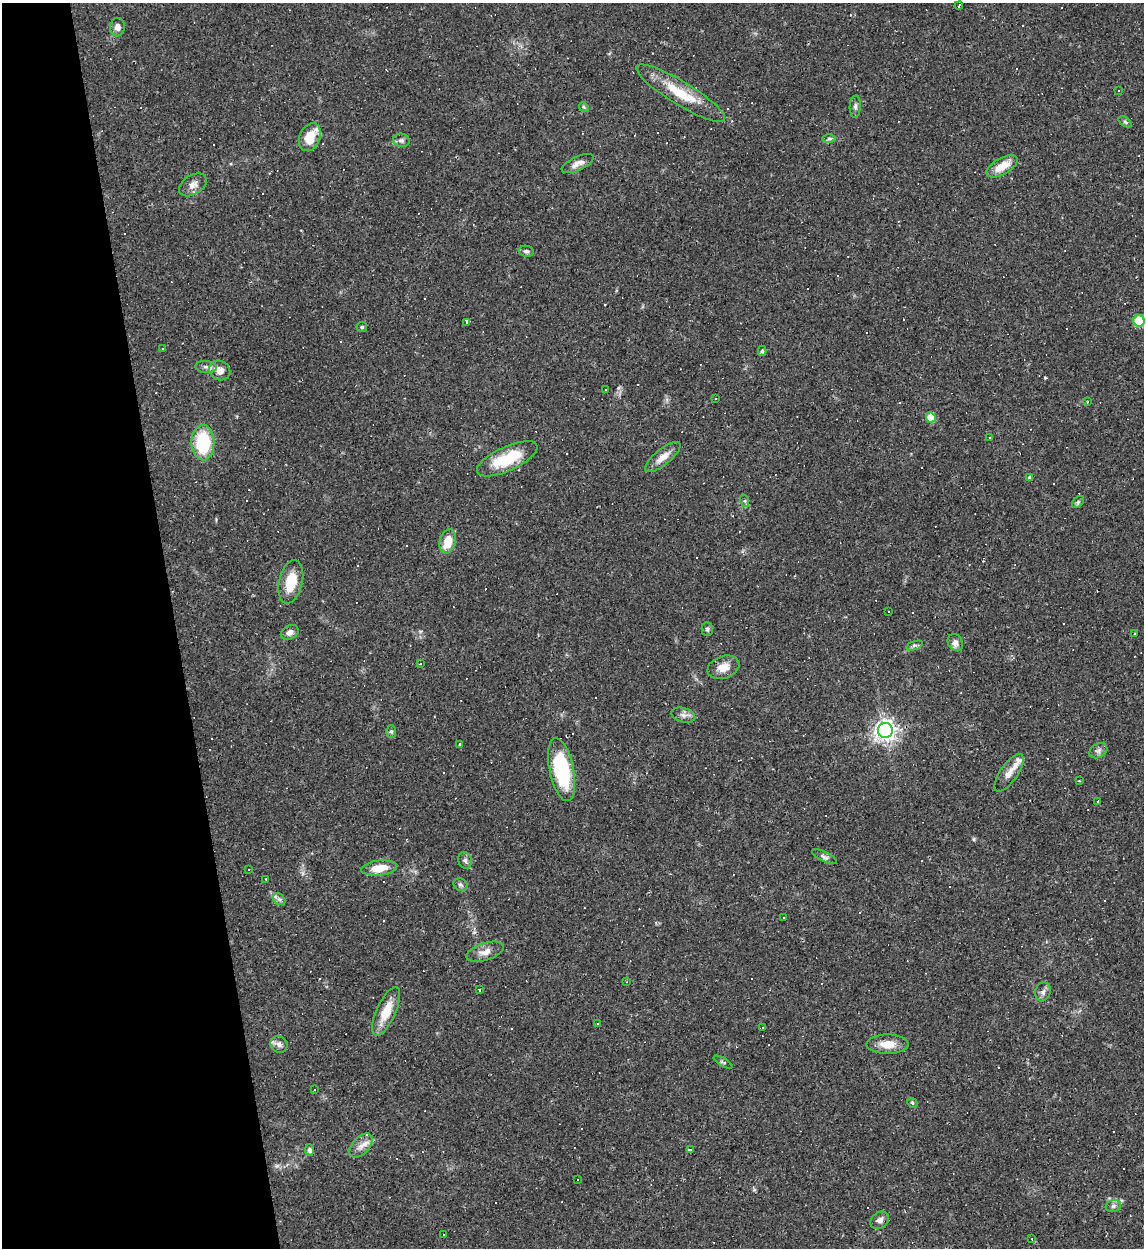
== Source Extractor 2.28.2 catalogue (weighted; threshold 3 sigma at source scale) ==
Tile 5 of 4 x 4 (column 1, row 2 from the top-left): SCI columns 138-1279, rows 2491-3736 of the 4959 x 4984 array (HDU 1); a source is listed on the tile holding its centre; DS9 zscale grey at full resolution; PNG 1146 x 1250 px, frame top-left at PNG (2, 3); each listed source drawn as its Kron ellipse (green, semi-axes under 4 px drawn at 4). Shown black and unused: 15% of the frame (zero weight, under 2 of 3 exposures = <1% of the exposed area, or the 3 px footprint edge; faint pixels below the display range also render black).
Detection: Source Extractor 2.28.2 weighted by HDU 2 'WHT'; one run over the whole footprint, this tile lists its part. Background 0.0561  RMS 0.0052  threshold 0.0234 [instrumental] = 3 sigma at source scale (4.5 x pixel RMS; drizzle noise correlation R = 1.50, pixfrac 1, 0.05/0.05 arcsec/px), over >= 5 px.
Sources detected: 144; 63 cosmic-ray / hot-pixel residue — neither listed nor drawn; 2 inside a brighter listed object's ellipse — not listed separately; the other 79 listed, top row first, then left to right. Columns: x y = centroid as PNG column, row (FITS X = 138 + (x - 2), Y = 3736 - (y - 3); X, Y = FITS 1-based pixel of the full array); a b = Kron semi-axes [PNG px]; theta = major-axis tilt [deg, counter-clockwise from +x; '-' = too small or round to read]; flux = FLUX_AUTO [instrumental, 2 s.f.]
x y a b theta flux
959 6 4 2 - 0.5
117 27 9 7 84 3.1
1118 91 3 2 - 0.43
681 93 51 12 -32 18
584 107 5 4 - 0.68
855 107 11 5 87 1.5
1125 122 7 4 -37 0.86
310 137 14 10 67 11
829 139 7 4 1 1
401 140 8 6 -10 1.7
578 163 17 7 25 3.4
1002 166 17 8 30 8.5
193 185 15 9 31 4
526 251 7 5 -9 1.2
1139 321 6 5 - 24
467 323 3 3 - 37
362 327 5 5 - 0.81
163 348 2 2 - 0.38
762 351 5 3 - 1
206 367 10 6 -4 2
220 370 11 9 -31 4.5
605 390 3 3 - 1.4
716 398 3 3 - 2.7
1087 402 3 3 - 1.2
931 417 5 4 - 11
990 437 3 2 - 0.4
203 443 17 11 -89 30
663 457 22 8 39 5.4
507 459 33 12 25 22
1030 477 4 3 - 1.3
745 501 6 4 -72 0.85
1078 502 7 4 46 0.91
448 541 12 8 73 9.7
291 582 22 11 77 13
889 612 3 2 - 0.51
707 629 7 5 90 1.2
290 632 9 7 27 2.7
1135 634 3 2 - 0.5
955 643 9 7 -57 2.6
915 645 8 4 19 1.2
420 664 3 3 - 0.49
723 667 16 11 20 5.8
683 715 12 7 -15 2.4
885 731 7 7 - 350
391 732 6 5 - 0.97
460 744 3 3 - 0.44
1098 751 9 7 29 1.8
562 770 32 12 -78 44
1009 773 22 8 55 5.2
1079 781 3 2 - 0.43
1098 801 3 3 - 3.4
824 857 14 5 -26 1.7
465 860 8 6 -74 1.5
379 868 18 7 7 8.7
249 869 3 2 - 0.36
266 879 3 2 - 0.58
461 885 7 6 - 1.3
279 899 7 5 -43 1.3
784 917 3 2 - 0.37
485 952 19 8 18 4.5
626 982 3 2 - 0.39
479 990 3 2 - 1.6
1043 992 10 7 74 2
386 1011 26 9 65 12
597 1024 3 3 - 0.9
763 1027 3 2 - 0.34
279 1044 9 8 - 2.4
888 1044 21 9 0 7.2
723 1062 10 3 -30 0.88
315 1089 2 2 - 0.39
912 1103 5 4 - 0.72
361 1146 14 8 47 3.9
310 1150 5 4 - 1.6
690 1150 3 3 - 19
578 1180 3 2 - 0.46
1113 1206 8 6 16 1.3
880 1220 10 7 37 2.3
443 1235 3 2 - 0.53
1032 1239 4 2 - 0.32
Isophote crosses this tile's border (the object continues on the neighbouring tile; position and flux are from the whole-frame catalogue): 1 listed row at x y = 1139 321